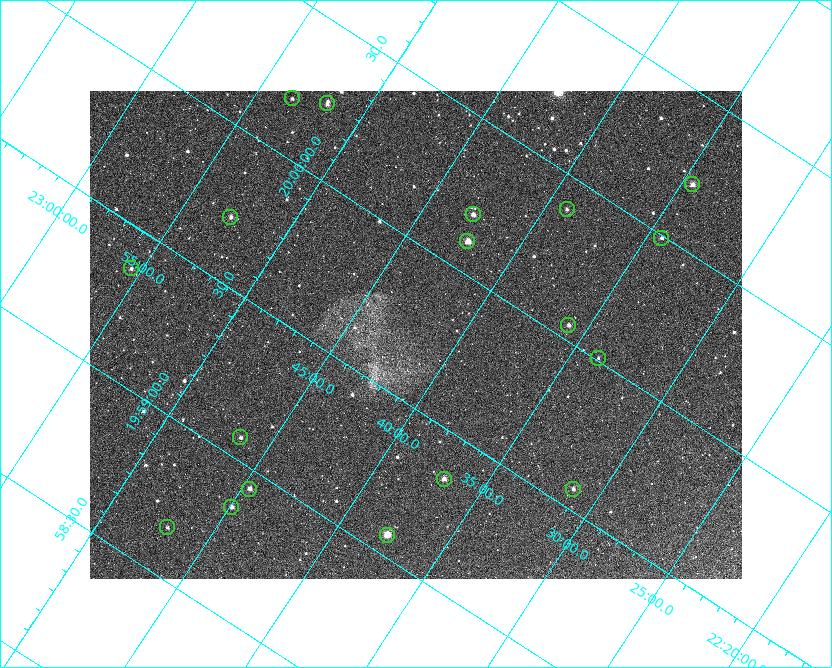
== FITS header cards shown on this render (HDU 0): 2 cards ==
NAXIS1  =                 1304 / length of data axis 1
NAXIS2  =                  976 / length of data axis 2

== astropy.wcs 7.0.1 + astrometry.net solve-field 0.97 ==
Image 1304 x 976 px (HDU 0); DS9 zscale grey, zoomed out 1/2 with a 90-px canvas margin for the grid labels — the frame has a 2x2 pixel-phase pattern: the four 2x2 pixel phases sit at different levels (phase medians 232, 240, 240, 80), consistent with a one-shot-colour (mosaic) sensor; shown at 1/2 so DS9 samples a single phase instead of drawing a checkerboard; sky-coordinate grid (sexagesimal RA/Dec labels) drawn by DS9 from the SOLVED WCS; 18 Tycho-2 reference stars matched to detected sources circled (green)
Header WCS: RA---TAN/DEC--TAN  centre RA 19:59:42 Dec +22:43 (299.92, +22.72 deg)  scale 1.52 arcsec/px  FOV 33.0' x 24.7'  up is +57 deg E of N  parity flipped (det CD > 0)
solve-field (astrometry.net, Tycho-2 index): SOLVED blind (the header's WCS was not the basis of the solution)
Solved WCS: RA---TAN-SIP/DEC--TAN-SIP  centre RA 19:59:43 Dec +22:42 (299.93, +22.70 deg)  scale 1.48 arcsec/px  FOV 32.2' x 24.1'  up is +57 deg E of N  parity flipped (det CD > 0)
** header WCS and blind solve DISAGREE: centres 1.43' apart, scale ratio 0.977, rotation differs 0 deg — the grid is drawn from the SOLVED WCS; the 'Header WCS' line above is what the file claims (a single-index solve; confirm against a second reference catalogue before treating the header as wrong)
Tycho-2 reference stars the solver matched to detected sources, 18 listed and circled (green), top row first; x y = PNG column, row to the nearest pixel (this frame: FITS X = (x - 90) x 2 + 1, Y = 976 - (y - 91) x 2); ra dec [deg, ICRS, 3 dp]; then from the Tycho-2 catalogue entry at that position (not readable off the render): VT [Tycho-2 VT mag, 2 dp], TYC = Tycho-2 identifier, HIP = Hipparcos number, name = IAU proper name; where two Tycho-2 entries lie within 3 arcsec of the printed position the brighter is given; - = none
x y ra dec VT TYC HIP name
292 98 300.047 +22.890 11.14 2141-1038-1 - -
327 104 300.060 +22.863 10.84 2141-624-2 - -
692 185 300.178 +22.575 10.31 2141-1260-1 - -
567 210 300.098 +22.651 10.86 2141-1404-1 - -
474 214 300.049 +22.713 10.35 2141-1146-1 - -
230 218 299.929 +22.879 10.43 2141-107-1 - -
662 238 300.122 +22.572 10.82 2141-1144-1 - -
468 242 300.026 +22.705 9.00 2141-688-1 98440 -
131 269 299.841 +22.925 10.47 2141-2482-1 - -
568 326 300.012 +22.597 11.21 2141-1110-1 - -
598 358 300.002 +22.562 11.95 2141-1318-1 - -
240 438 299.768 +22.773 10.62 2141-884-1 - -
444 480 299.837 +22.614 9.93 2141-922-1 - -
250 490 299.735 +22.744 10.47 2141-650-1 - -
573 490 299.892 +22.521 10.65 2141-1024-1 - -
231 508 299.712 +22.749 10.42 2141-1488-1 - -
167 528 299.665 +22.783 11.14 2141-722-1 - -
387 536 299.767 +22.628 9.33 2141-566-1 - -